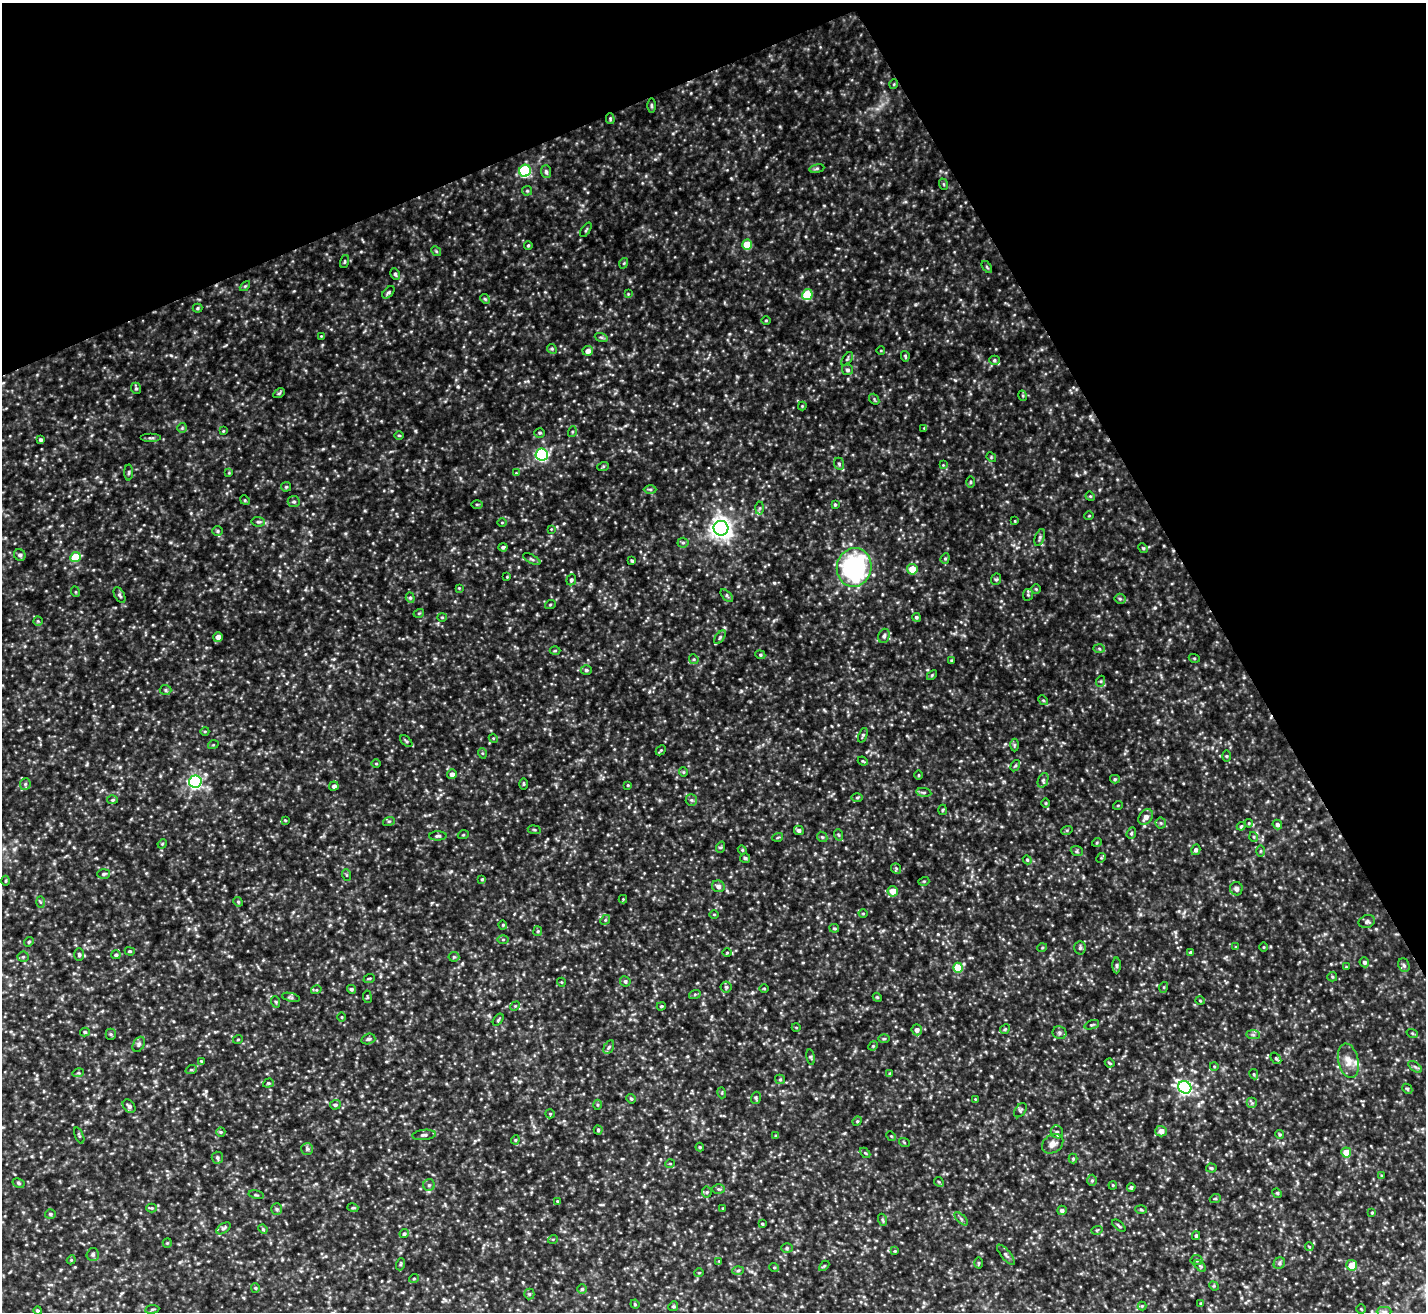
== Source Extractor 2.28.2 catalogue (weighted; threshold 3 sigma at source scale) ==
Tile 3 of 4 x 4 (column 3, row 1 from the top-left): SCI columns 2847-4270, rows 4086-5395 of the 5696 x 5683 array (HDU 1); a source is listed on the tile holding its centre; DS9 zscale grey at full resolution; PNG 1428 x 1314 px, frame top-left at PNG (2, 3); each listed source drawn as its Kron ellipse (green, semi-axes under 4 px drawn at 4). Shown black and unused: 24% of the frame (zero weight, under 3 of 5 exposures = <1% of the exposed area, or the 3 px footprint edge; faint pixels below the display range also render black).
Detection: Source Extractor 2.28.2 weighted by HDU 2 'WHT'; one run over the whole footprint, this tile lists its part. Background 0.232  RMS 0.028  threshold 0.126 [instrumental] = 3 sigma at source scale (4.5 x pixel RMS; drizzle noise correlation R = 1.50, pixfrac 1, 0.05/0.05 arcsec/px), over >= 5 px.
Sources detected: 350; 2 cosmic-ray / hot-pixel residue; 1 long thin detection or spike segment (spike, bleed or trail) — neither listed nor drawn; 2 inside a brighter listed object's ellipse — not listed separately; the other 345 listed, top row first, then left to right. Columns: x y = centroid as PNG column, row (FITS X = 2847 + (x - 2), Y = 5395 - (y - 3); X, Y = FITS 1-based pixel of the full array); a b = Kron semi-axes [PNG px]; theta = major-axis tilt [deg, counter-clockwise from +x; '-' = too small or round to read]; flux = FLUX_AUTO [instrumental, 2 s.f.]
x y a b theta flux
894 84 5 3 - 2.3
651 106 7 3 -89 3.5
610 119 5 4 - 3.3
817 169 8 4 9 4.4
525 171 6 5 - 250
546 172 6 5 - 5.9
943 184 6 3 -70 2.8
527 191 5 5 - 3.3
586 230 8 3 57 3.4
528 245 4 3 - 3.2
747 245 5 5 - 65
436 251 5 4 - 3.3
345 262 7 3 71 2.6
624 263 5 3 - 2.5
987 267 7 3 -54 3.3
395 274 6 4 -63 4.6
245 286 6 3 44 2.9
388 292 7 4 45 4.6
628 294 4 4 - 2.1
807 295 5 5 - 110
485 299 5 4 - 3.4
198 308 5 4 - 3.1
766 320 5 3 - 2.2
321 336 3 3 - 1.7
601 337 6 4 -19 4
552 349 5 4 - 3.4
588 351 5 5 - 14
881 351 4 3 - 1.9
905 356 5 4 - 3.1
847 359 8 4 54 4.3
994 360 5 4 - 4.5
847 370 5 5 - 6.4
136 388 6 4 -69 4.1
279 393 6 4 31 3.6
1023 396 5 3 - 2.7
874 399 6 4 -51 3.6
802 406 4 4 - 2.5
182 428 5 5 - 3.6
924 428 4 4 - 2.3
223 431 4 3 - 2.4
572 432 5 3 - 2.8
540 433 5 4 - 3.6
399 435 5 3 - 2.7
151 438 10 4 0 5.2
41 440 4 4 - 4.8
542 455 6 6 - 370
991 457 5 4 - 3
839 464 6 5 - 4.7
943 465 4 4 - 2.2
603 467 6 4 20 3
129 472 8 4 89 3.5
229 473 4 4 - 2.2
516 473 4 4 - 2.1
970 482 6 3 89 2.9
286 487 5 5 - 3.1
650 489 6 4 0 4.1
1090 496 5 4 - 2.7
245 500 5 4 - 3.1
294 502 6 5 - 5.4
477 504 5 3 - 2.7
835 505 4 4 - 2.8
760 508 6 4 88 4.5
1089 516 5 3 - 1.9
1015 521 3 3 - 2.2
258 522 7 4 -7 5
502 522 5 3 - 2.4
721 528 7 7 - 1700
551 529 3 3 - 1.8
218 531 5 5 - 3.9
1040 537 9 4 69 5.3
683 543 5 5 - 4.2
503 547 4 4 - 5.7
1143 548 5 4 - 3.1
20 555 6 5 - 7.6
75 557 5 5 - 76
945 558 5 4 - 3.6
532 559 9 4 -27 4.8
632 561 4 3 - 3.1
854 567 19 17 78 390
912 569 5 5 - 45
507 577 3 3 - 2.2
996 579 6 5 - 4.1
571 580 6 5 - 5.2
459 588 4 3 - 2.4
1036 589 4 4 - 2.9
76 592 5 3 - 2.4
120 595 8 5 -61 5.6
1028 595 6 5 - 3.5
727 596 8 4 -45 4.5
410 598 5 4 - 3.8
1120 599 5 5 - 4.1
550 605 5 3 - 2.8
419 613 5 3 - 2.4
442 617 4 4 - 2.7
916 617 4 4 - 4.7
38 621 4 4 - 2.9
884 636 7 5 72 6.7
218 637 5 4 - 15
720 637 8 4 55 4.7
1099 648 6 4 -2 3.6
555 651 5 3 - 2.5
760 655 5 4 - 3.3
1194 658 5 3 - 2.4
694 659 5 4 - 3.2
951 660 4 4 - 2.6
586 670 5 4 - 4.4
932 675 6 4 46 3.1
1101 681 5 3 - 2.9
165 690 6 5 - 4.3
1043 700 5 4 - 3.2
205 731 4 3 - 2.3
863 735 7 4 68 4.8
493 738 5 3 - 2.3
406 741 7 3 -44 3.6
213 745 5 3 - 2.3
1014 745 6 4 89 3.6
661 750 5 3 - 2.8
482 753 5 3 - 2.5
1226 756 6 4 -90 2.8
863 761 5 3 - 3.6
376 764 4 3 - 2.5
1015 766 6 4 57 3.9
683 772 5 4 - 3
452 774 5 4 - 11
919 775 4 3 - 2.3
1115 779 5 4 - 3.8
1043 780 8 5 68 5.7
195 782 6 6 - 500
25 784 6 5 - 4.9
524 784 5 3 - 2.8
628 785 4 3 - 2.6
334 786 5 4 - 8.5
924 792 7 4 -8 4.6
857 797 6 4 1 3.1
112 800 5 4 - 3.9
691 800 6 6 - 5.6
1046 803 5 3 - 2.4
1118 805 5 3 - 2.3
942 810 5 3 - 2.9
1146 817 8 6 52 14
285 820 4 4 - 2.4
389 821 6 3 18 3.4
1161 823 5 5 - 4.5
1249 823 4 3 - 2.4
1277 824 5 4 - 6.6
1241 826 4 3 - 2.7
534 830 6 3 -9 3.2
799 830 5 4 - 7.5
1067 830 6 4 18 2.9
1131 833 6 4 69 3.3
463 835 5 3 - 2.6
839 835 6 3 -70 3.2
438 836 9 4 2 5.5
778 837 5 3 - 2.6
822 837 5 4 - 3.8
1254 837 5 3 - 2.8
1097 842 5 3 - 2.4
162 844 5 4 - 2.5
721 847 6 3 71 3.3
742 850 4 4 - 3.2
1196 850 5 4 - 7.3
1077 851 6 5 - 4.2
1261 851 5 4 - 2.8
745 858 5 5 - 4.2
1101 858 5 4 - 2.7
1027 860 4 4 - 3.3
896 869 5 5 - 3.4
103 874 6 5 - 5
347 875 6 3 -70 3.1
482 879 4 4 - 2.6
6 881 5 3 - 2.7
924 881 5 3 - 2.8
718 886 6 6 - 10
1236 889 7 6 - 7.7
893 891 5 5 - 30
623 899 4 4 - 2.3
40 902 6 4 -88 3.5
238 902 5 4 - 3.3
863 913 4 3 - 2.2
714 914 5 3 - 2.6
605 920 5 4 - 3.7
1367 922 8 6 23 6.5
503 925 4 4 - 2.9
834 928 5 4 - 3.2
538 931 5 4 - 3.1
503 940 6 4 0 3.3
29 942 5 4 - 3.3
1236 947 4 4 - 2.5
1264 947 5 3 - 2.3
1042 948 5 3 - 2.5
1080 948 7 5 88 5.1
130 951 5 4 - 3
727 952 5 3 - 2.2
1190 952 4 4 - 2.4
79 954 6 5 - 4.2
116 955 5 4 - 5.8
23 957 5 5 - 4.5
454 957 5 5 - 3.5
1364 962 5 4 - 7
1117 965 8 4 -89 4.5
1404 965 7 5 -67 6.1
1346 967 3 3 - 2.3
958 968 5 5 - 72
1332 977 5 4 - 3.3
369 979 6 3 20 2.9
625 981 5 5 - 5.3
561 982 4 3 - 2
726 987 5 5 - 4.1
1164 987 5 3 - 2.8
351 989 4 4 - 4.7
764 989 4 3 - 2.1
316 990 5 3 - 3.1
695 994 6 4 18 3.1
291 997 9 3 -13 4.4
367 997 6 3 -82 2.7
877 997 5 3 - 2.6
1200 1000 5 3 - 2.3
276 1002 6 3 -70 3
515 1006 5 4 - 3.1
661 1006 5 3 - 3.2
342 1017 4 3 - 2.3
498 1020 7 3 55 3.6
1092 1025 8 3 18 3.5
796 1027 4 3 - 2.1
1005 1029 5 4 - 3.3
917 1030 5 5 - 12
85 1032 5 4 - 4
1059 1033 7 6 - 6.4
1412 1033 6 3 -19 2.9
111 1034 5 5 - 3.7
1253 1035 7 4 -1 5.3
238 1039 5 3 - 2.2
368 1039 7 5 16 4.9
884 1039 5 3 - 3.2
139 1044 8 5 61 5.5
873 1046 5 4 - 2.9
609 1047 7 4 60 5.2
811 1057 8 4 -81 3.8
1276 1058 6 4 -52 4.4
201 1061 4 3 - 2.4
1348 1061 17 10 -78 26
1110 1063 5 3 - 3.1
1214 1066 4 3 - 2.2
1415 1067 8 4 -37 4.7
191 1070 6 3 18 3.2
78 1073 6 3 17 2.8
890 1074 4 3 - 4.1
1254 1074 5 4 - 3
780 1079 5 4 - 3.2
268 1083 5 4 - 3.6
1185 1087 7 6 - 570
1407 1089 6 4 -44 3.2
722 1093 5 3 - 2.5
756 1098 6 4 72 4.1
631 1099 5 4 - 3.4
975 1099 4 3 - 2
1252 1103 5 5 - 5.2
335 1105 5 4 - 6
597 1105 5 3 - 3.1
129 1106 7 5 -48 7.7
1020 1110 8 5 52 4.8
550 1114 5 4 - 2.6
857 1121 5 4 - 3.2
598 1130 4 4 - 3.2
1161 1131 6 5 - 18
221 1132 5 4 - 3
1057 1132 6 6 - 7.9
1280 1134 4 4 - 2.9
424 1135 12 5 6 8.3
79 1136 8 3 -67 3.6
776 1136 4 3 - 3.6
891 1136 5 4 - 2.9
515 1140 4 4 - 3.2
904 1142 5 3 - 2.4
1053 1144 11 9 37 20
700 1147 4 4 - 3.3
307 1149 6 6 - 5.2
865 1153 6 4 -44 3.1
1346 1153 5 5 - 47
217 1158 6 5 - 5.3
1073 1159 5 4 - 3.4
670 1164 5 3 - 2
1211 1168 5 4 - 3.8
1382 1175 4 3 - 2.6
1092 1180 5 5 - 4.3
939 1182 5 4 - 3.1
19 1183 6 4 -29 4
429 1185 6 6 - 5
1113 1185 4 3 - 2.5
1131 1187 4 4 - 4.6
719 1189 6 5 - 4.2
707 1192 5 5 - 3.6
1277 1193 5 4 - 2.8
256 1195 7 3 -12 3.3
1215 1199 5 3 - 2.6
557 1201 4 3 - 2.1
152 1208 5 4 - 3.2
353 1208 5 3 - 3
723 1208 4 3 - 2
277 1209 6 5 - 4.5
1062 1210 5 4 - 6.9
1141 1210 6 4 -3 2.9
1372 1213 4 3 - 3.2
50 1214 5 4 - 4.3
961 1219 8 3 -45 4.2
883 1220 6 4 -70 3.5
762 1224 4 3 - 2.9
1119 1226 8 3 -41 3.7
223 1228 8 4 35 5.5
263 1229 5 4 - 3.3
1097 1230 6 3 17 2.8
404 1234 5 4 - 4.3
1196 1236 4 3 - 4.6
553 1239 5 3 - 2.2
167 1243 5 4 - 3
1309 1247 4 4 - 2.6
787 1248 6 5 - 4.6
895 1251 4 3 - 2.4
93 1255 6 6 - 6
1006 1255 12 4 -49 7.3
71 1260 4 3 - 2.4
1196 1260 6 5 - 4.1
719 1261 3 3 - 2.2
979 1263 5 3 - 2.7
1279 1263 6 5 - 5.3
401 1264 6 4 71 3.3
1352 1265 5 5 - 39
824 1266 6 3 45 2.9
1200 1266 7 4 -45 4.5
774 1267 5 3 - 2.5
738 1270 6 4 3 3.8
699 1273 5 3 - 2.1
414 1278 5 3 - 2.4
1214 1286 5 4 - 2.6
255 1288 5 4 - 3.3
582 1289 5 5 - 4.5
529 1294 5 5 - 3.8
1201 1303 4 3 - 2.7
635 1304 5 4 - 2.8
673 1306 5 4 - 3.5
1142 1306 4 4 - 3
152 1309 7 3 8 3.6
1361 1309 4 4 - 2.7
38 1311 4 4 - 4.2
1384 1312 7 4 0 6.1
Unlisted compact peaks at least as high as the median listed source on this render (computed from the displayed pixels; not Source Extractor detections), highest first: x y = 774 583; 1155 608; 458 387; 741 691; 832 447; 206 1091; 421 726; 1175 932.